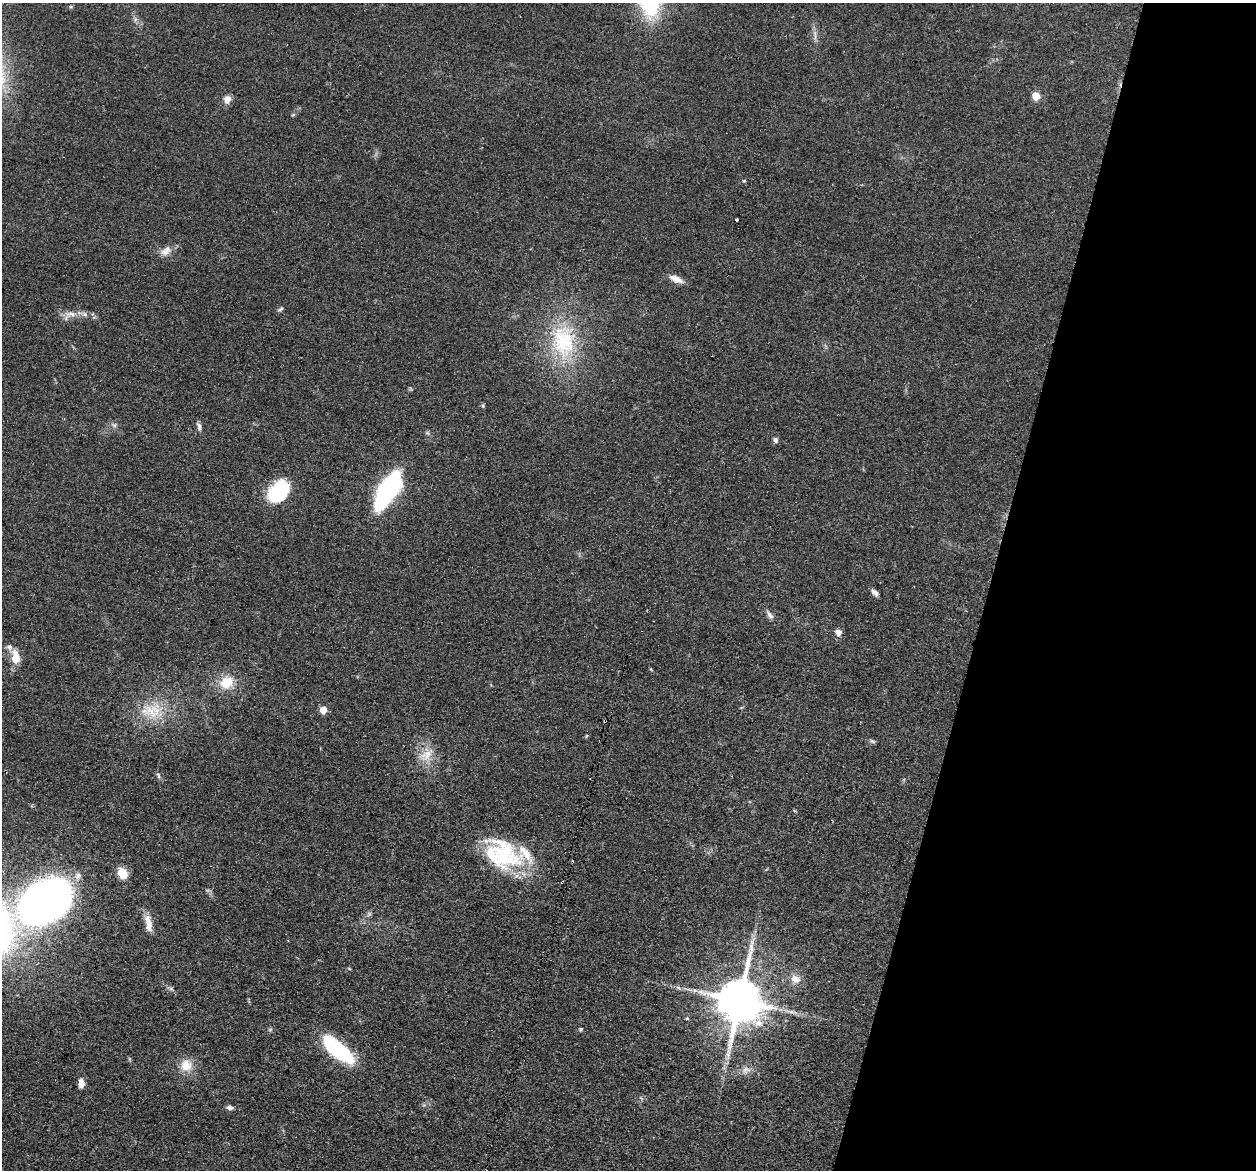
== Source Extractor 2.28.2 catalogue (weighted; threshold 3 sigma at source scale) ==
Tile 8 of 4 x 4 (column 4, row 2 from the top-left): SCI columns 3776-5029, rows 2633-3800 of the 5045 x 5146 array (HDU 1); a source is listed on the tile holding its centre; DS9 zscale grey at full resolution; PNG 1258 x 1172 px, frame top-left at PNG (2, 3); no overlay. Shown black and unused: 21% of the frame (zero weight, under 2 of 3 exposures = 3% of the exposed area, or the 3 px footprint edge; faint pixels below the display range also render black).
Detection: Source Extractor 2.28.2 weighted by HDU 2 'WHT'; one run over the whole footprint, this tile lists its part. Background 0.0513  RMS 0.0067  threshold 0.0299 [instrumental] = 3 sigma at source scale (4.5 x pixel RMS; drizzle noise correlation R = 1.50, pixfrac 1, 0.05/0.05 arcsec/px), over >= 5 px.
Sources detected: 48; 2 cosmic-ray / hot-pixel residue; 1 long thin detection or spike segment (spike, bleed or trail) — not listed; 3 inside a brighter listed object's ellipse — not listed separately; the other 42 listed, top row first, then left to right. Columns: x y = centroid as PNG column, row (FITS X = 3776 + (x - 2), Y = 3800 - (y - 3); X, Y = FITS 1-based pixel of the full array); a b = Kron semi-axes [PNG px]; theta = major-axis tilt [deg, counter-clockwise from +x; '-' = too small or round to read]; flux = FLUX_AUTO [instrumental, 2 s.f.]
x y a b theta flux
71 7 5 3 - 0.78
1036 96 5 5 - 16
227 99 11 9 58 3.8
744 181 4 4 - 0.69
737 220 3 3 - 2.7
165 252 15 9 12 5
676 279 19 7 -25 5.2
280 309 9 3 34 1.1
71 314 18 6 0 5.1
563 341 49 33 -79 57
199 426 11 5 -75 1.9
776 440 7 5 -66 1.7
387 490 25 10 59 170
278 491 26 19 49 34
875 593 9 5 -43 2.4
770 615 12 6 -51 2.4
838 632 8 7 - 3.4
9 647 9 7 82 2.3
16 658 14 8 -86 10
651 669 5 3 - 0.59
226 682 19 16 31 13
323 710 5 5 - 10
152 711 27 21 -14 21
586 736 5 3 - 0.61
872 741 8 4 -27 1.1
427 754 20 12 53 9.7
158 776 9 4 -69 1.3
504 855 49 34 -55 54
122 873 13 10 -61 8.8
562 882 3 2 - 0.73
45 901 32 23 33 490
149 925 19 10 89 6.2
795 979 15 10 -23 5.6
695 990 7 4 -1 1.6
740 1001 13 11 82 3000
687 1018 4 4 - 0.88
581 1029 5 4 - 0.87
338 1050 34 13 -41 62
186 1065 16 16 - 9.7
746 1069 12 8 17 3.6
81 1083 10 7 -89 4
230 1108 9 6 -3 1.9
Overlapping masked pixels (flux is a lower limit): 1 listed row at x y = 562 882